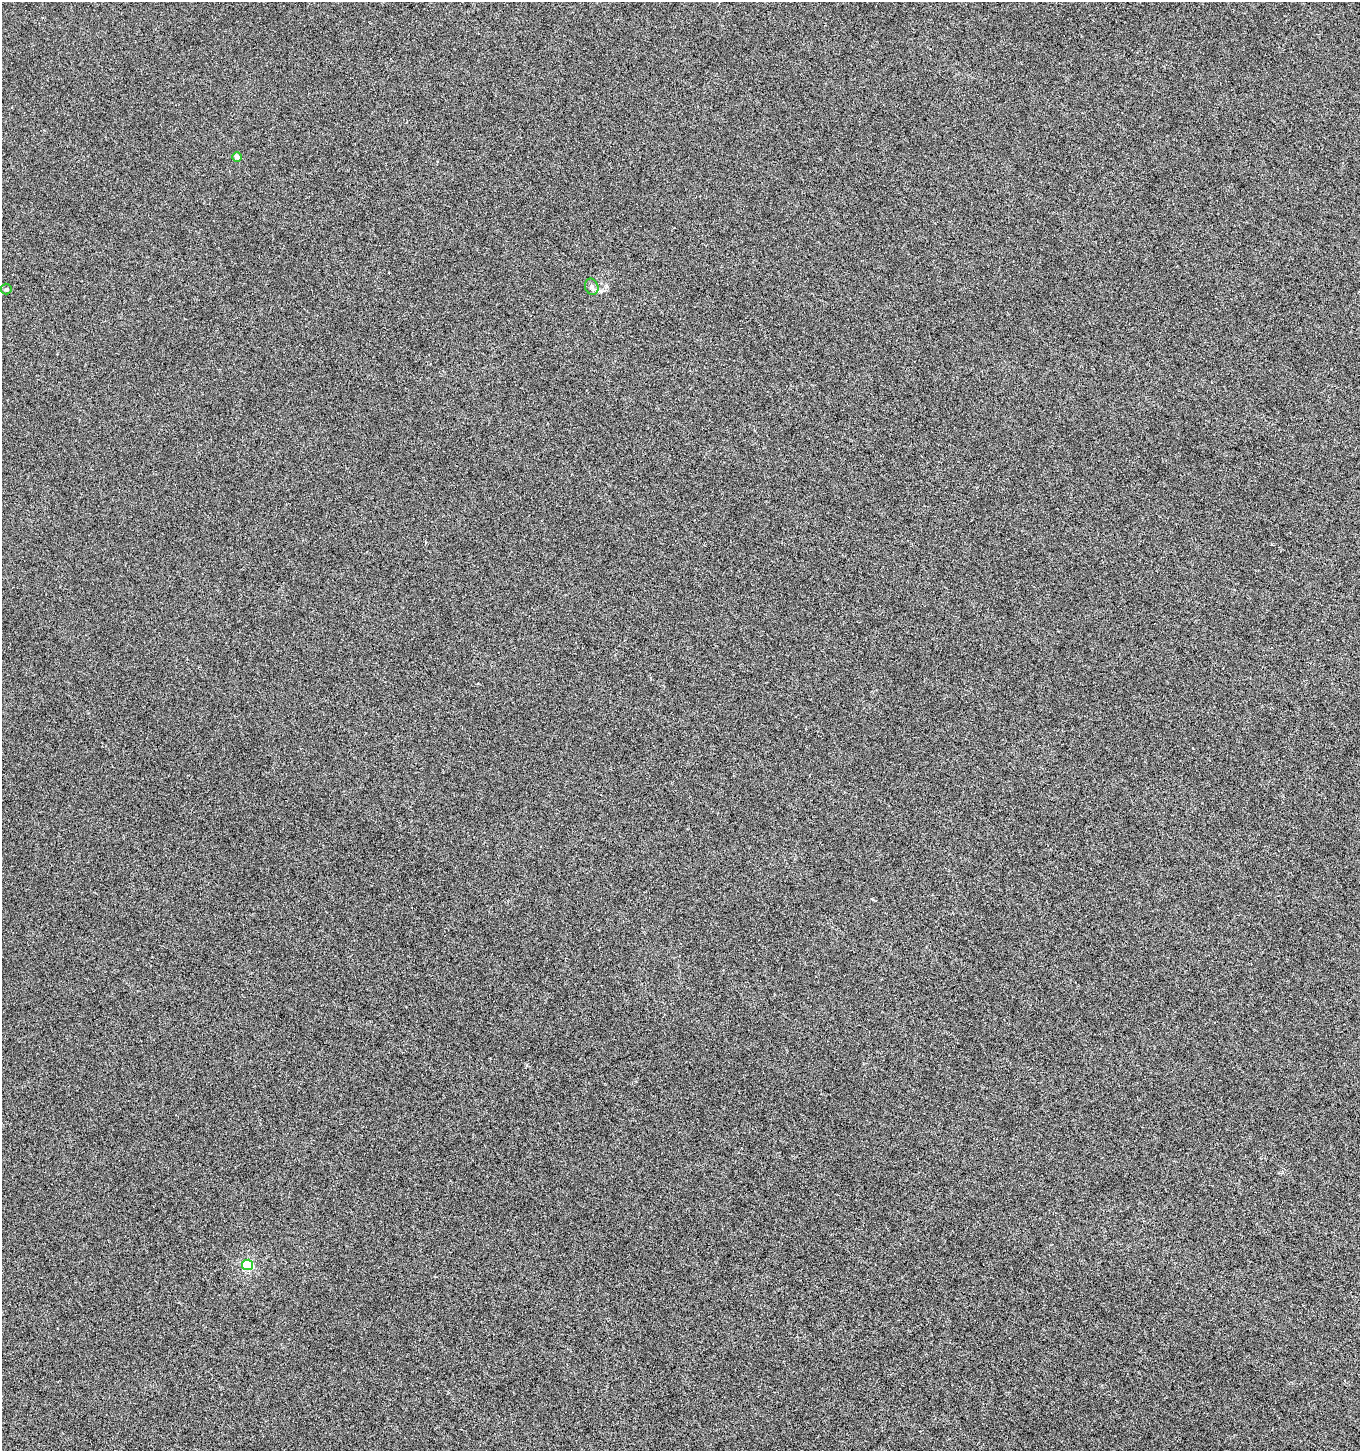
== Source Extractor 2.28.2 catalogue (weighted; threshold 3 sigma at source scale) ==
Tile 6 of 4 x 4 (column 2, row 2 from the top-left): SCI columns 1559-2916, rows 2905-4353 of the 5893 x 5803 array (HDU 1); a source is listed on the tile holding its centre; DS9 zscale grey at full resolution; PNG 1362 x 1453 px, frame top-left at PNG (2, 2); each listed source drawn as its Kron ellipse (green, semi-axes under 4 px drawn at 4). Shown black and unused: <1% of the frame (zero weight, under 3 of 6 exposures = <1% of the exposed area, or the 3 px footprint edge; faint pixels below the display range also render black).
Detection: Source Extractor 2.28.2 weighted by HDU 2 'WHT'; one run over the whole footprint, this tile lists its part. Background 1.27e-04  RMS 0.0022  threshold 0.0089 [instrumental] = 3 sigma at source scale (4.09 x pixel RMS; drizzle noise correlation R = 1.36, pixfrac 0.8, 0.0396/0.0396 arcsec/px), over >= 5 px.
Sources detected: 4; all 4 listed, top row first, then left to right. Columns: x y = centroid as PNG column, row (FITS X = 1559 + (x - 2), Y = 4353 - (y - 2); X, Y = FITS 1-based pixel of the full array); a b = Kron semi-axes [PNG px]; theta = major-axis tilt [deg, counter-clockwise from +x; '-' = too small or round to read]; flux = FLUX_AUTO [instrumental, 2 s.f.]
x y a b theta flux
237 157 5 4 - 0.75
592 287 8 6 -66 0.6
6 289 5 5 - 0.3
247 1265 5 5 - 10